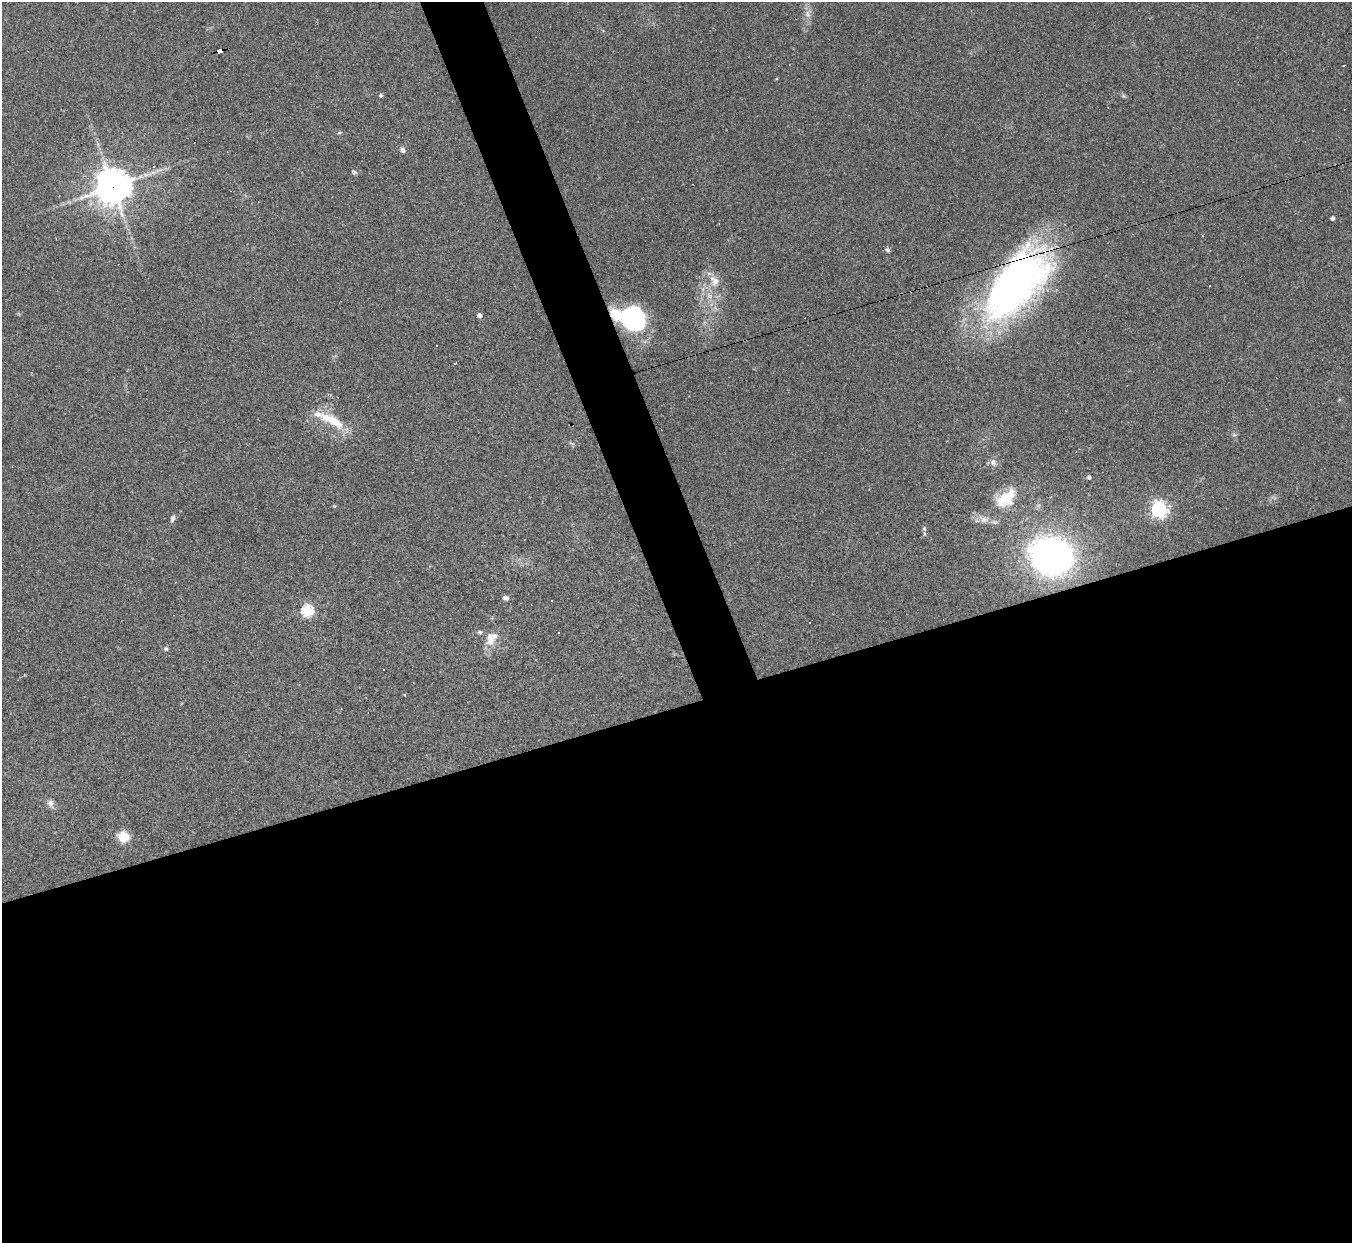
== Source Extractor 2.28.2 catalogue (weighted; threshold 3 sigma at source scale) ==
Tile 15 of 4 x 4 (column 3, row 4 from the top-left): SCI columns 2699-4048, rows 272-1512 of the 5397 x 5383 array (HDU 1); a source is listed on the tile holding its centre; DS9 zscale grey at full resolution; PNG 1354 x 1245 px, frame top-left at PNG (2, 2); no overlay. Shown black and unused: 46% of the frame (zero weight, under 2 of 3 exposures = <1% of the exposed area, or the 3 px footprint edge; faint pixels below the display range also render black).
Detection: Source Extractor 2.28.2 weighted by HDU 2 'WHT'; one run over the whole footprint, this tile lists its part. Background 0.0637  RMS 0.0069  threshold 0.0311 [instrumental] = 3 sigma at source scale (4.5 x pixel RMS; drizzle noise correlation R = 1.50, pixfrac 1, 0.05/0.05 arcsec/px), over >= 5 px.
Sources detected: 47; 12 cosmic-ray / hot-pixel residue — not listed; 4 inside a brighter listed object's ellipse — not listed separately; the other 31 listed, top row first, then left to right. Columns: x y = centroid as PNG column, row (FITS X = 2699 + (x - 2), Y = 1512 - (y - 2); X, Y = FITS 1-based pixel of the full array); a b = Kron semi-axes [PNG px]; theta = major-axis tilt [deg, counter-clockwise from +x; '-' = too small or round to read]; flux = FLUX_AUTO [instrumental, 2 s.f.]
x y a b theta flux
808 14 10 7 -64 3.6
219 51 5 4 - 55
381 95 4 4 - 1.4
339 133 6 3 19 0.76
403 150 7 6 - 2.2
354 172 5 3 - 3
113 186 12 12 - 1300
1333 218 4 3 - 2.2
887 250 7 5 -41 1.3
714 281 17 12 -55 9.2
1017 283 93 43 50 300
480 316 5 5 - 2.5
633 319 21 19 -41 110
332 421 42 12 -29 21
1234 435 6 4 -19 1.1
993 463 9 6 -56 2.9
1089 477 4 4 - 1.4
1006 498 30 17 40 23
1159 509 7 6 - 250
172 519 9 5 74 1.9
984 519 11 9 2 4.3
924 529 7 5 -69 1.4
1052 556 36 30 -21 260
506 598 8 6 -10 2.1
552 601 2 2 - 0.65
307 611 6 5 - 79
480 632 6 5 - 1.5
490 641 13 11 40 6.7
166 649 6 5 - 1.4
50 803 11 9 -69 3.4
123 837 10 9 - 14
Overlapping masked pixels (flux is a lower limit): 3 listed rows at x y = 219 51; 113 186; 1017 283